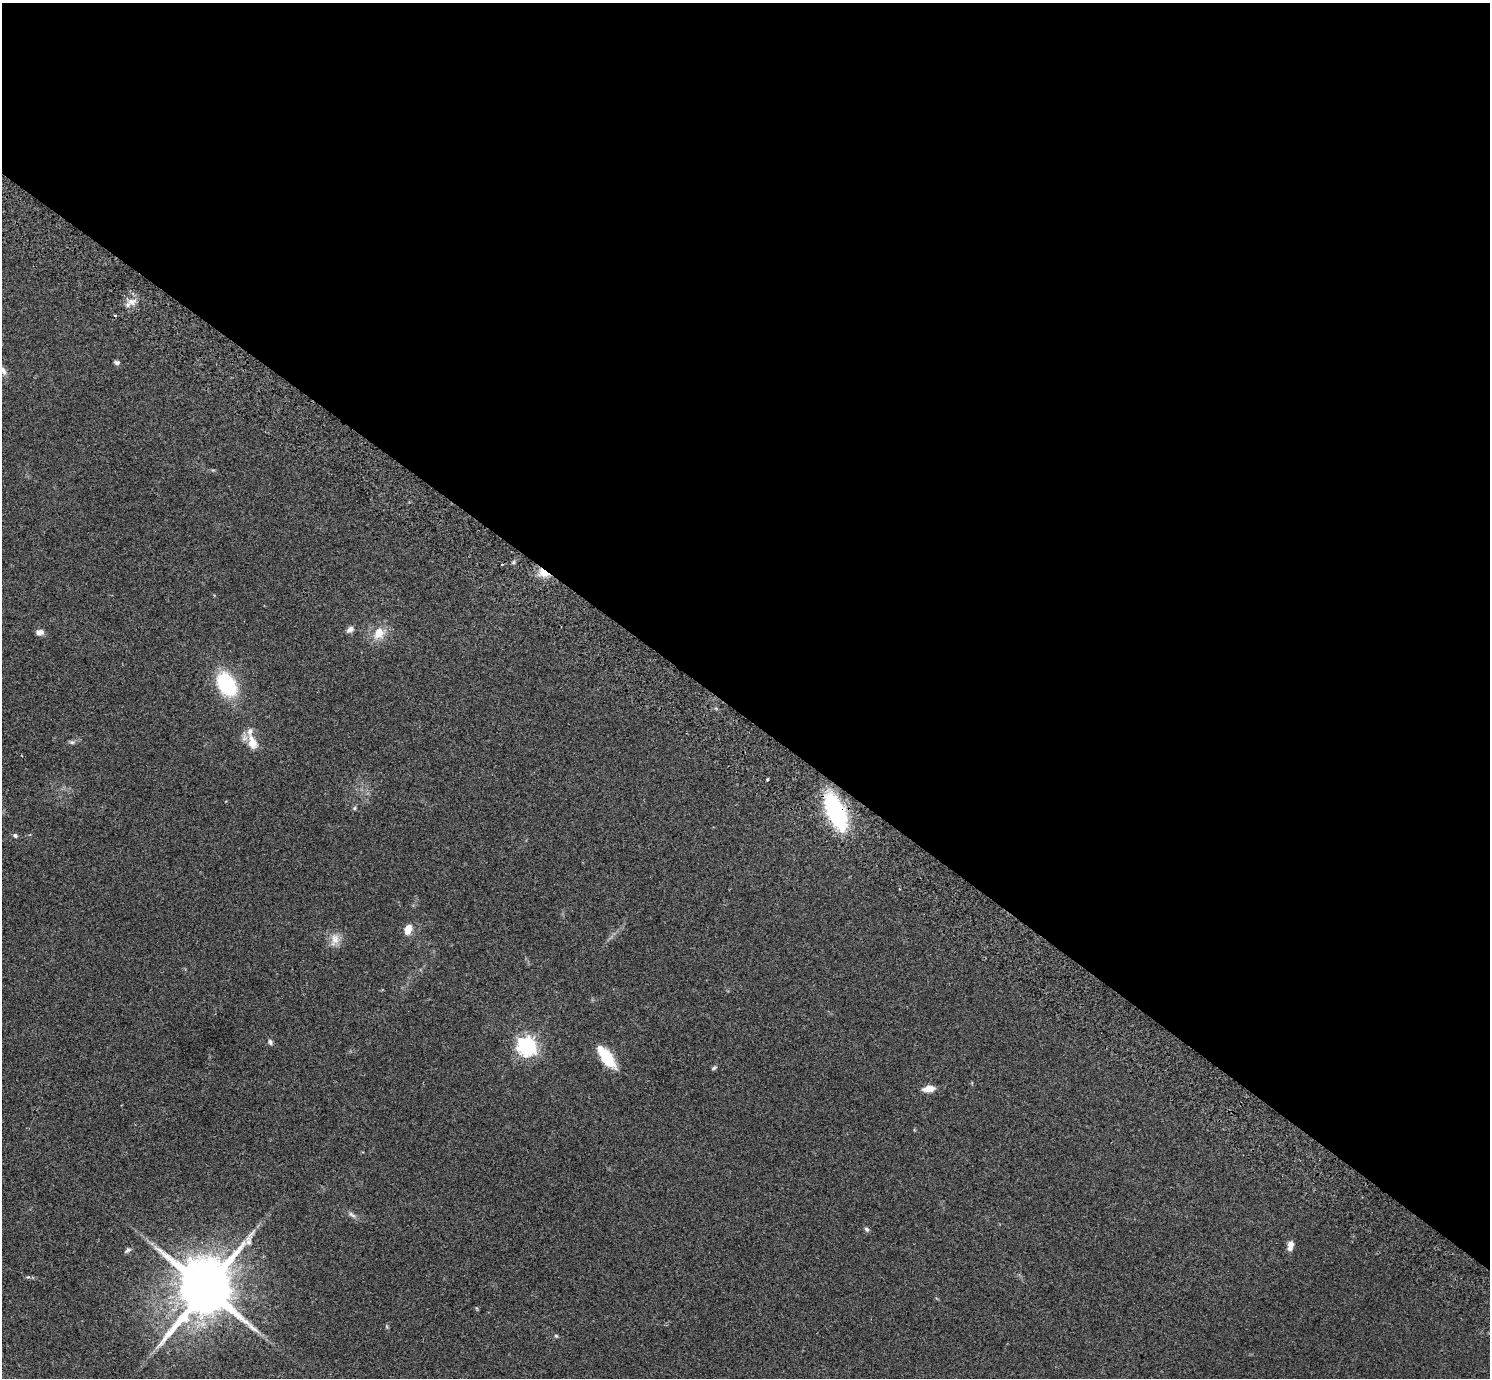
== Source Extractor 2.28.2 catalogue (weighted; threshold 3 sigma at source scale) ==
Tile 3 of 4 x 4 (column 3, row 1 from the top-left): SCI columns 3016-4503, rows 4332-5707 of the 6035 x 6052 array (HDU 1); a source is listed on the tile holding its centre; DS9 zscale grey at full resolution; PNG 1492 x 1380 px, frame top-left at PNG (2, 3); no overlay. Shown black and unused: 52% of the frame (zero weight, under 2 of 3 exposures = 3% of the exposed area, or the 3 px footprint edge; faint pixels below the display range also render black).
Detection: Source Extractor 2.28.2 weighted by HDU 2 'WHT'; one run over the whole footprint, this tile lists its part. Background 0.0836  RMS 0.0076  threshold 0.034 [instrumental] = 3 sigma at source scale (4.5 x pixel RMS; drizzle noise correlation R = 1.50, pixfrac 1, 0.05/0.05 arcsec/px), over >= 5 px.
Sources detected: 34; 2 cosmic-ray / hot-pixel residue — not listed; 2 inside a brighter listed object's ellipse — not listed separately; the other 30 listed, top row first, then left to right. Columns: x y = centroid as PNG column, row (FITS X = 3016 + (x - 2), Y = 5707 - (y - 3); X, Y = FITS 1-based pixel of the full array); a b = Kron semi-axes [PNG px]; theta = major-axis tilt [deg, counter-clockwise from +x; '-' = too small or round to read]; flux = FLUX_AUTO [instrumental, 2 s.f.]
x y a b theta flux
131 301 15 9 17 6
116 362 8 5 -9 1.7
3 370 17 6 -61 3.8
514 562 5 4 - 1.1
543 573 16 10 -28 8.6
350 629 9 7 41 3.2
40 632 9 6 2 3.9
379 633 19 15 49 12
227 684 26 15 -56 59
72 742 9 5 -9 1.6
252 742 21 12 -71 11
768 779 3 3 - 1.2
354 808 6 5 - 1.2
836 811 32 13 -66 100
15 835 6 5 - 1.6
408 929 12 8 73 7.2
335 940 18 12 76 8
270 1042 7 6 - 1.9
527 1046 7 7 - 330
606 1057 23 9 -54 31
714 1068 8 4 26 1.2
928 1088 13 7 9 7.5
352 1215 13 5 -35 2.7
867 1229 7 5 -39 1.6
1291 1244 9 8 - 3.6
128 1250 10 6 34 1.9
28 1277 5 4 - 0.94
206 1289 18 15 57 5700
476 1308 6 3 -70 0.77
556 1336 5 4 - 1.2
Overlapping masked pixels (flux is a lower limit): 2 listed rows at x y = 543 573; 836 811
Isophote crosses this tile's border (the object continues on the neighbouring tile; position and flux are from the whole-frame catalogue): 1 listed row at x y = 3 370